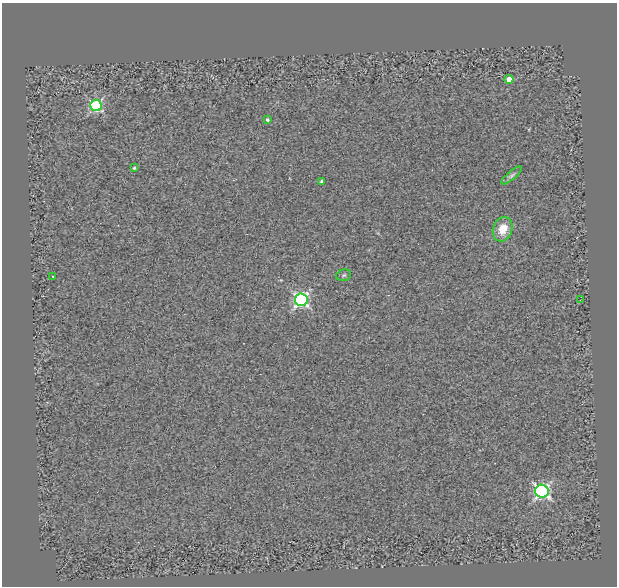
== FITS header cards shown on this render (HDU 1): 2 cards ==
NAXIS1  =                  615
NAXIS2  =                  584

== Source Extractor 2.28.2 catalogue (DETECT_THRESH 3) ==
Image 615 x 584 px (HDU 1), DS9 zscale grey, 1 PNG px = 1 image px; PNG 619 x 588 px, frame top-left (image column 1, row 584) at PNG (2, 3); each listed source drawn as its Kron ellipse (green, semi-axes under 4 px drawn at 4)
Background 0.08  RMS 0.15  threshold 0.464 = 3 sigma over >= 5 px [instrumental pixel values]
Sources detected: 12; all 12 listed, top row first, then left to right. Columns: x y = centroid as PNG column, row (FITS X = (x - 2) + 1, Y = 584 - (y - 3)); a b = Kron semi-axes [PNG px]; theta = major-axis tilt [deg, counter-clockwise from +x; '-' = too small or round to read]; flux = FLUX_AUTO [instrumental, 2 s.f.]
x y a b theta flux
509 79 4 4 - 150
96 106 6 5 - 1200
267 120 3 3 - 23
134 168 4 3 - 17
512 175 13 4 40 29
322 181 4 3 - 17
503 229 13 9 70 180
344 275 7 5 17 19
53 276 3 2 - 6.6
301 300 6 6 - 2400
580 300 3 2 - 7.7
542 491 7 6 - 2500